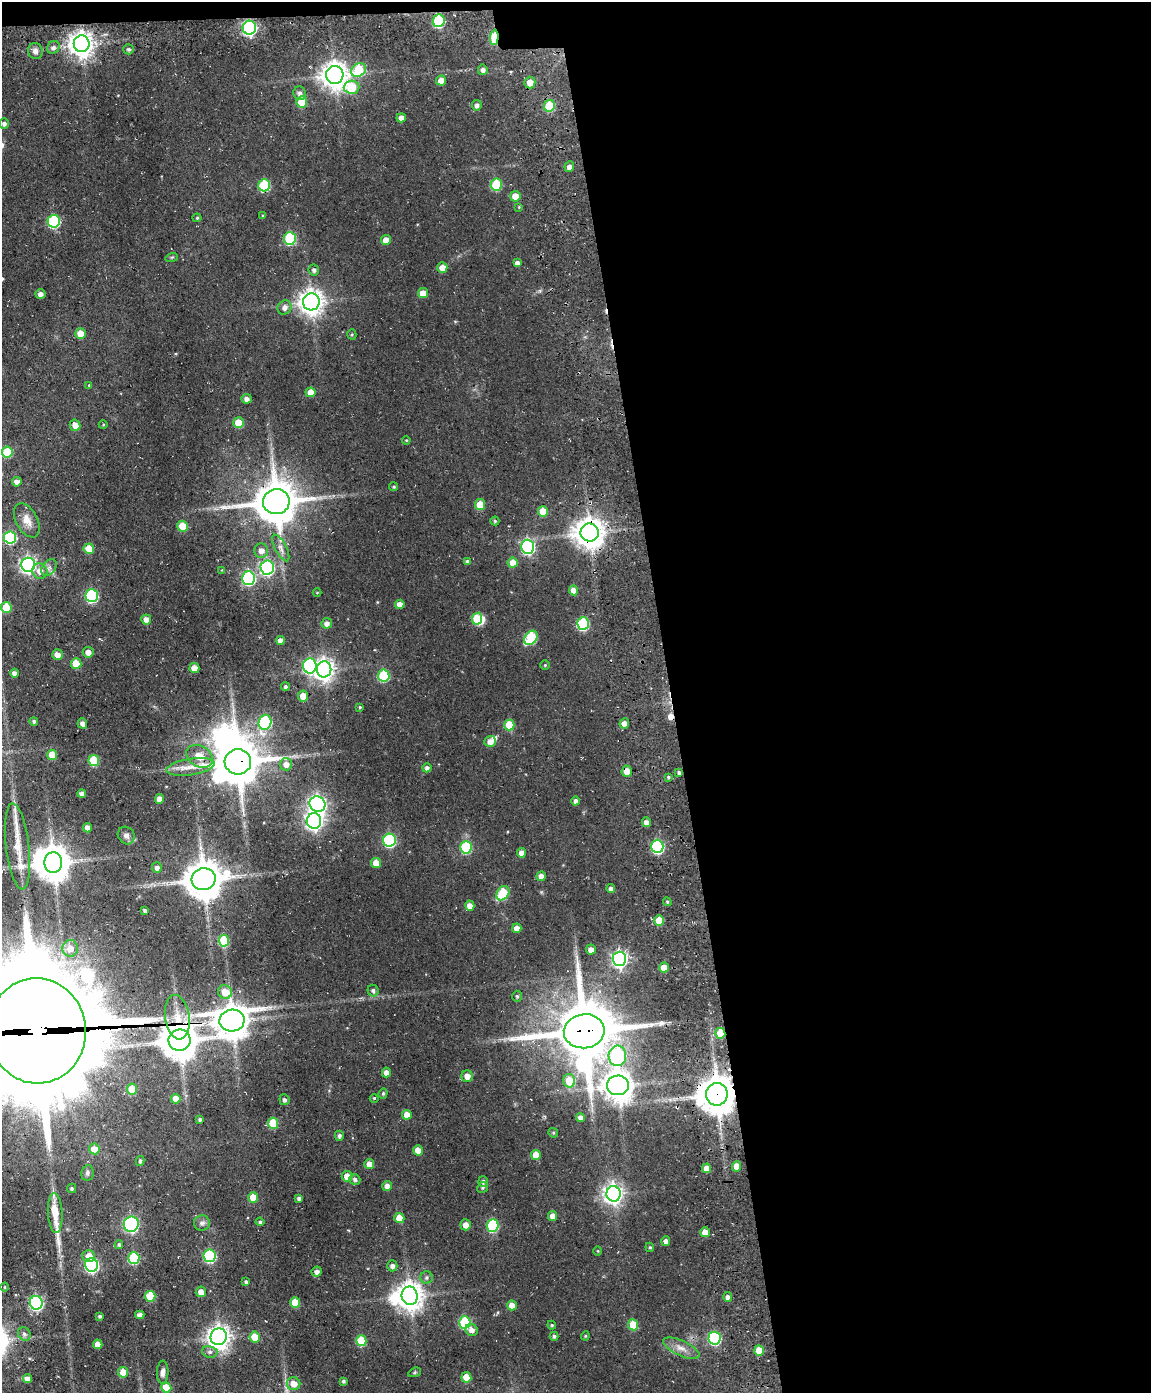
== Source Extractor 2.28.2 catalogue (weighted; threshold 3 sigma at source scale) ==
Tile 4 of 4 x 3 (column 4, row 1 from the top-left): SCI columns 3560-4708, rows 3043-4433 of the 4820 x 4802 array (HDU 1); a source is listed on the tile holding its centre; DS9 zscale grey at full resolution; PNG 1153 x 1395 px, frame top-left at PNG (2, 2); each listed source drawn as its Kron ellipse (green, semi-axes under 4 px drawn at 4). Shown black and unused: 43% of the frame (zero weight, under 3 of 4 exposures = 11% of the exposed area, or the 3 px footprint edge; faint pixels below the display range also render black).
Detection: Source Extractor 2.28.2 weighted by HDU 2 'WHT'; one run over the whole footprint, this tile lists its part. Background 0.0634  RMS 0.0094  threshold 0.0423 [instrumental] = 3 sigma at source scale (4.5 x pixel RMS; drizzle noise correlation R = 1.50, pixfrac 1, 0.05/0.05 arcsec/px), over >= 5 px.
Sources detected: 252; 7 inside a brighter object's white glare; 4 cosmic-ray / hot-pixel residue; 2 long thin detections or spike segments (spike, bleed or trail) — neither listed nor drawn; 4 inside a brighter listed object's ellipse — not listed separately; the other 235 listed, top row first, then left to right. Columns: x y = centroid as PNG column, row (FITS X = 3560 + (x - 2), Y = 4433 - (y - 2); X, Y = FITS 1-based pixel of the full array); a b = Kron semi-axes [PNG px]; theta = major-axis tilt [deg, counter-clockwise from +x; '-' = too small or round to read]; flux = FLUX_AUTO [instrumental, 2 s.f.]
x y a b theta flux
439 21 6 6 - 75
249 28 7 6 - 210
494 37 7 4 86 52
82 44 8 8 - 930
53 47 7 6 - 3.7
129 49 5 5 - 2
35 51 8 7 - 4.6
359 70 8 6 34 44
483 70 5 5 - 3
335 75 9 8 - 1100
441 80 5 5 - 8.8
530 82 6 5 - 8.6
352 87 8 6 2 38
300 93 7 6 - 3.3
302 102 5 5 - 24
477 105 5 5 - 3.3
549 106 6 5 - 37
401 118 5 4 - 5.3
4 124 5 5 - 2.8
569 167 5 5 - 4
264 185 6 6 - 61
496 185 6 5 - 51
515 196 5 5 - 13
519 207 4 3 - 0.81
263 215 4 4 - 1.1
197 218 4 4 - 0.99
54 221 6 6 - 90
290 238 6 6 - 70
386 240 5 5 - 12
172 257 6 4 18 1.1
517 263 4 4 - 4.2
442 268 5 5 - 9.5
314 270 5 5 - 2.7
423 293 5 5 - 11
40 294 5 5 - 3.5
311 302 8 8 - 910
284 307 7 6 - 4.5
81 333 5 5 - 15
352 334 5 4 - 1.1
89 385 4 3 - 0.73
311 392 5 5 - 12
246 399 5 5 - 3.8
238 423 5 5 - 22
75 425 6 5 - 7.1
103 425 4 3 - 0.69
406 440 4 3 - 0.75
7 452 5 5 - 38
17 482 5 5 - 4.4
394 487 4 4 - 1.5
276 502 13 12 - 3400
480 505 5 5 - 19
543 511 5 5 - 17
27 520 18 10 -62 11
495 521 4 4 - 1.4
183 526 5 5 - 24
590 533 9 9 - 1500
10 538 6 6 - 85
528 547 7 6 - 160
281 548 14 6 -62 4.8
89 549 5 5 - 20
261 551 7 7 - 6.7
467 561 4 4 - 2
513 563 5 5 - 14
28 565 7 7 - 260
267 567 7 6 - 190
49 568 9 6 49 3.4
222 570 4 4 - 0.72
40 571 8 7 - 7.5
248 578 7 6 - 130
573 590 5 4 - 7.8
317 592 4 3 - 0.7
92 596 6 6 - 100
400 604 5 4 - 7.2
6 607 5 5 - 27
477 619 6 5 - 32
146 620 5 5 - 7.9
327 623 5 5 - 3.7
583 624 6 6 - 82
531 638 8 6 49 66
280 640 4 4 - 5.6
88 652 5 5 - 5.1
57 654 5 5 - 7
76 664 5 5 - 21
545 665 4 4 - 1
310 666 7 6 - 130
194 668 5 5 - 13
324 669 8 7 - 620
14 673 4 4 - 4.4
384 676 6 5 - 59
285 687 4 4 - 1.9
303 696 5 5 - 11
360 707 3 3 - 0.97
34 721 4 4 - 2
265 722 7 6 - 110
82 723 5 4 - 3.9
624 723 5 4 - 6.5
509 725 5 5 - 32
490 741 6 5 - 6.6
52 755 5 5 - 17
199 756 14 10 -30 11
94 760 5 5 - 41
238 762 13 12 - 3500
286 764 6 6 - 6.4
191 767 24 8 9 13
427 768 5 4 - 2.7
627 771 5 5 - 10
679 772 4 3 - 2
668 777 4 3 - 1.3
82 794 4 4 - 4.1
160 799 5 4 - 10
575 801 4 4 - 3
317 804 8 7 - 380
314 821 8 7 - 340
646 822 5 4 - 5.3
88 828 4 4 - 7
126 835 9 8 - 3.9
389 840 6 6 - 110
17 846 43 11 -83 21
657 846 6 6 - 120
466 847 6 5 - 63
521 853 5 4 - 6.8
53 863 10 9 - 2000
376 863 5 5 - 14
157 868 5 5 - 3.5
541 876 5 4 - 8.7
204 879 12 11 - 2600
611 888 4 4 - 3.6
503 893 8 5 54 37
667 902 4 4 - 1.3
470 906 5 4 - 7.5
145 910 3 3 - 2.2
659 920 5 5 - 18
517 928 5 4 - 8.4
224 941 6 5 - 51
70 948 8 7 - 10
591 950 5 5 - 4.9
619 959 7 6 - 270
664 967 5 5 - 13
373 991 6 5 - 2.5
225 992 7 6 - 15
517 996 5 4 - 1.5
177 1017 22 12 -82 18
232 1021 12 11 - 1900
37 1031 53 49 -83 33000
584 1031 20 17 7 5800
720 1033 5 5 - 28
179 1040 11 10 - 2300
617 1056 10 9 - 120
386 1072 5 4 - 5.8
467 1076 6 5 - 6.7
569 1081 6 6 - 22
618 1085 11 10 - 1500
132 1089 5 5 - 17
383 1093 5 4 - 1.4
717 1094 11 10 - 2500
374 1098 4 4 - 1
176 1099 5 5 - 12
284 1100 5 5 - 2.2
407 1115 5 4 - 12
580 1117 4 4 - 4.7
200 1119 3 3 - 1.9
273 1123 5 5 - 34
553 1133 5 4 - 1.2
339 1136 5 4 - 2.4
94 1149 5 5 - 9.5
418 1150 5 5 - 9.9
536 1155 5 5 - 14
140 1161 5 4 - 1.8
369 1164 5 5 - 7.7
737 1166 5 4 - 12
706 1168 5 4 - 10
87 1173 8 6 80 2.1
347 1176 5 5 - 11
355 1179 6 5 - 2.5
483 1181 5 5 - 2.2
387 1186 5 4 - 5.6
483 1187 5 5 - 1.7
72 1188 5 4 - 1.6
614 1194 8 7 - 480
253 1197 5 5 - 17
299 1198 4 4 - 2.3
55 1213 19 7 -87 14
553 1216 5 4 - 7.6
399 1218 5 5 - 16
260 1222 4 4 - 1.8
202 1223 8 7 - 3.9
131 1224 7 7 - 190
466 1225 5 5 - 7.7
493 1225 6 6 - 80
705 1232 5 5 - 9.6
666 1241 5 4 - 3.9
119 1244 4 4 - 2
650 1247 5 4 - 1.2
598 1251 5 3 - 0.74
89 1256 6 6 - 9.8
210 1256 6 6 - 87
134 1258 6 5 - 58
92 1265 6 6 - 170
392 1266 5 5 - 3.7
317 1272 5 5 - 2.9
427 1277 6 6 - 2.2
246 1282 4 4 - 2.2
5 1287 4 3 - 0.87
201 1292 5 5 - 7.3
150 1296 5 5 - 29
410 1296 9 8 - 1100
728 1297 5 4 - 3.4
295 1302 5 5 - 22
36 1303 7 6 - 180
512 1305 5 5 - 10
140 1315 4 4 - 3.7
100 1316 3 3 - 1.7
465 1322 6 5 - 72
552 1325 4 4 - 1
633 1325 5 5 - 26
472 1330 6 5 - 5.6
24 1334 7 6 - 3
554 1336 4 4 - 1.9
585 1336 4 4 - 0.98
219 1337 8 8 - 760
255 1337 5 5 - 15
714 1338 6 6 - 110
361 1341 5 5 - 36
98 1344 5 4 - 7.4
681 1348 20 7 -25 8.5
759 1350 5 5 - 15
210 1352 8 6 -13 2.9
123 1372 5 5 - 18
163 1372 11 5 88 3.8
415 1372 6 4 18 1.3
466 1377 5 5 - 17
27 1379 4 4 - 4.4
343 1381 3 3 - 1.6
294 1384 7 6 - 10
166 1388 5 5 - 18
Overlapping masked pixels (flux is a lower limit): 16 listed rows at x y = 249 28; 494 37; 264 185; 276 502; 590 533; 238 762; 627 771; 204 879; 177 1017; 232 1021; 37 1031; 584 1031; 720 1033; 179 1040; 717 1094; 614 1194
Isophote crosses this tile's border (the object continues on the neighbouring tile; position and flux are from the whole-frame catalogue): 1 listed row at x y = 37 1031